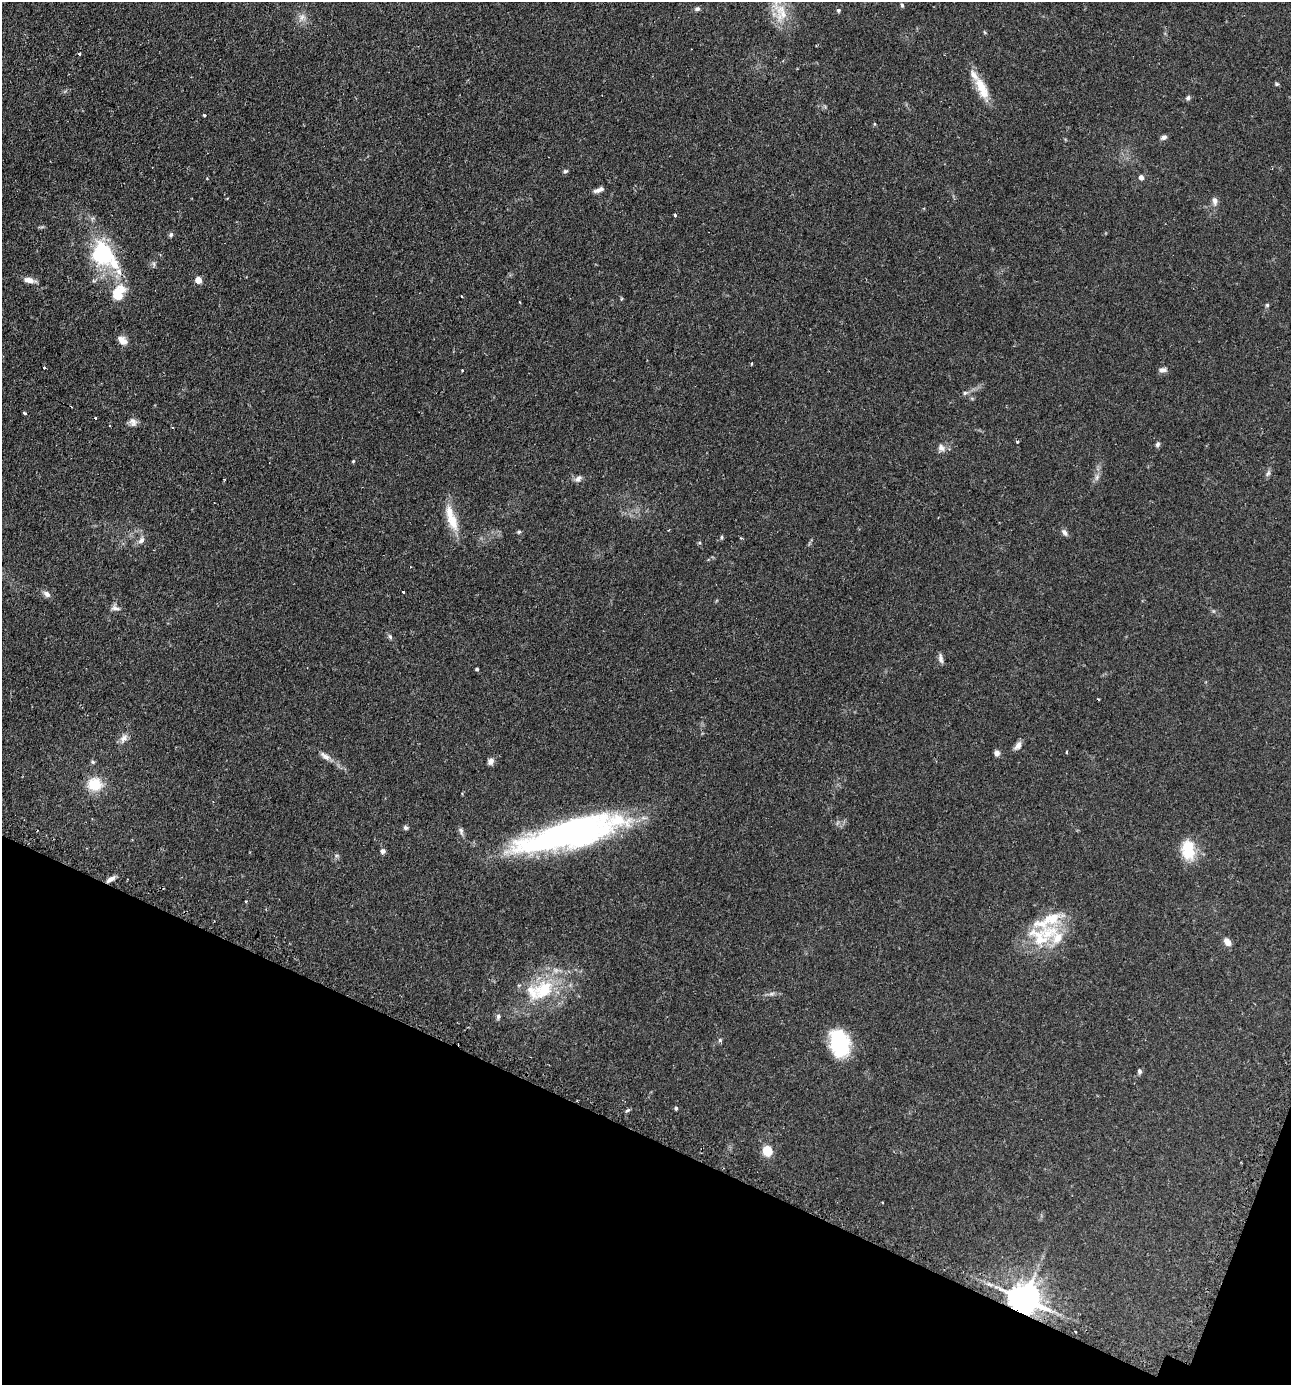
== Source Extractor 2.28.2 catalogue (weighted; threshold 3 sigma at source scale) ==
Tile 15 of 4 x 4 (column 3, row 4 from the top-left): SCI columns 2748-4036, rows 40-1422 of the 5630 x 5612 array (HDU 1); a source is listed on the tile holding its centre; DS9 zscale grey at full resolution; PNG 1293 x 1387 px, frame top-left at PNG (2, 2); no overlay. Shown black and unused: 19% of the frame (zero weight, under 2 of 3 exposures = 4% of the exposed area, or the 3 px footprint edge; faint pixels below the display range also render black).
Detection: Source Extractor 2.28.2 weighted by HDU 2 'WHT'; one run over the whole footprint, this tile lists its part. Background 0.152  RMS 0.0074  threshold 0.0331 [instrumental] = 3 sigma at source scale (4.5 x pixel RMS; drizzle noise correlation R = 1.50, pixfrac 1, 0.05/0.05 arcsec/px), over >= 5 px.
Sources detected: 93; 3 cosmic-ray / hot-pixel residue — not listed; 8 inside a brighter listed object's ellipse — not listed separately; the other 82 listed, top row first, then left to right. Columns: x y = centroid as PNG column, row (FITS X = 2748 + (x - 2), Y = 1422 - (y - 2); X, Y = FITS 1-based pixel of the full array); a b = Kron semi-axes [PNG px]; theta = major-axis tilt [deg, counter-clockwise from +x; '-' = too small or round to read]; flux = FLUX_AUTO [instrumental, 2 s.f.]
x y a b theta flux
902 5 6 4 -74 1.1
697 9 7 5 7 1.7
838 10 5 5 - 1.1
783 14 25 15 39 15
302 17 10 8 72 3.9
79 54 3 3 - 0.89
1277 84 6 3 17 0.9
982 88 32 12 -66 15
1188 98 7 5 44 1.5
204 115 4 3 - 0.81
874 124 5 3 - 0.77
1163 137 8 6 32 2
565 171 6 5 - 1.2
1141 177 6 5 - 3
599 190 13 5 21 3.2
1215 201 12 7 -85 3.1
675 215 3 3 - 1
171 234 7 5 59 1.4
104 254 39 26 -46 59
154 264 7 4 -72 1.3
29 280 13 6 -11 5.2
198 280 5 4 - 12
118 295 13 10 -74 15
461 296 3 3 - 0.6
519 302 3 2 - 0.98
1267 305 5 5 - 0.99
122 340 13 8 -41 5.2
44 367 3 3 - 1.3
462 370 3 3 - 0.66
1163 370 11 6 1 2.5
965 393 6 5 - 1.4
25 413 4 3 - 3.1
95 418 3 2 - 0.84
133 422 11 8 -36 3.5
172 427 3 2 - 0.63
1017 442 4 3 - 0.78
1157 444 7 5 72 1.7
941 448 10 8 -61 3.5
353 461 5 4 - 0.75
1268 473 10 5 60 1.9
1097 477 9 6 83 2.4
578 478 10 7 38 2.5
224 479 2 2 - 0.79
452 520 29 13 -67 15
519 532 5 4 - 0.93
1064 532 10 6 -53 2.3
721 537 6 4 89 0.89
141 540 11 7 50 3
403 591 3 3 - 6.1
47 594 10 7 -39 2.8
115 608 13 6 -15 3
390 637 8 5 -63 1.4
941 659 13 6 -81 2.7
477 669 4 3 - 0.82
124 738 13 7 51 3.9
1018 746 12 7 54 3.4
1066 752 4 3 - 0.66
997 753 7 6 - 2.6
325 756 17 7 -33 4.4
491 761 8 7 - 3
93 762 5 5 - 1.1
95 784 16 15 - 18
406 828 6 5 - 1.4
461 831 11 5 -74 2.1
568 834 112 25 14 230
1188 850 25 16 -85 20
383 851 5 5 - 2.5
111 879 11 5 27 3.6
246 901 3 3 - 0.69
1048 933 32 19 28 33
1227 942 9 6 -49 4.9
543 990 37 26 39 43
771 994 9 4 19 1.6
498 1017 8 5 89 1.8
720 1040 6 5 - 1.1
839 1043 28 19 -76 42
1139 1071 6 5 - 1.4
676 1108 5 4 - 1
627 1110 7 4 20 1.2
767 1151 9 8 - 14
882 1203 3 3 - 1.3
1024 1299 9 8 - 1400
Overlapping masked pixels (flux is a lower limit): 2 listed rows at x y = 111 879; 1024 1299